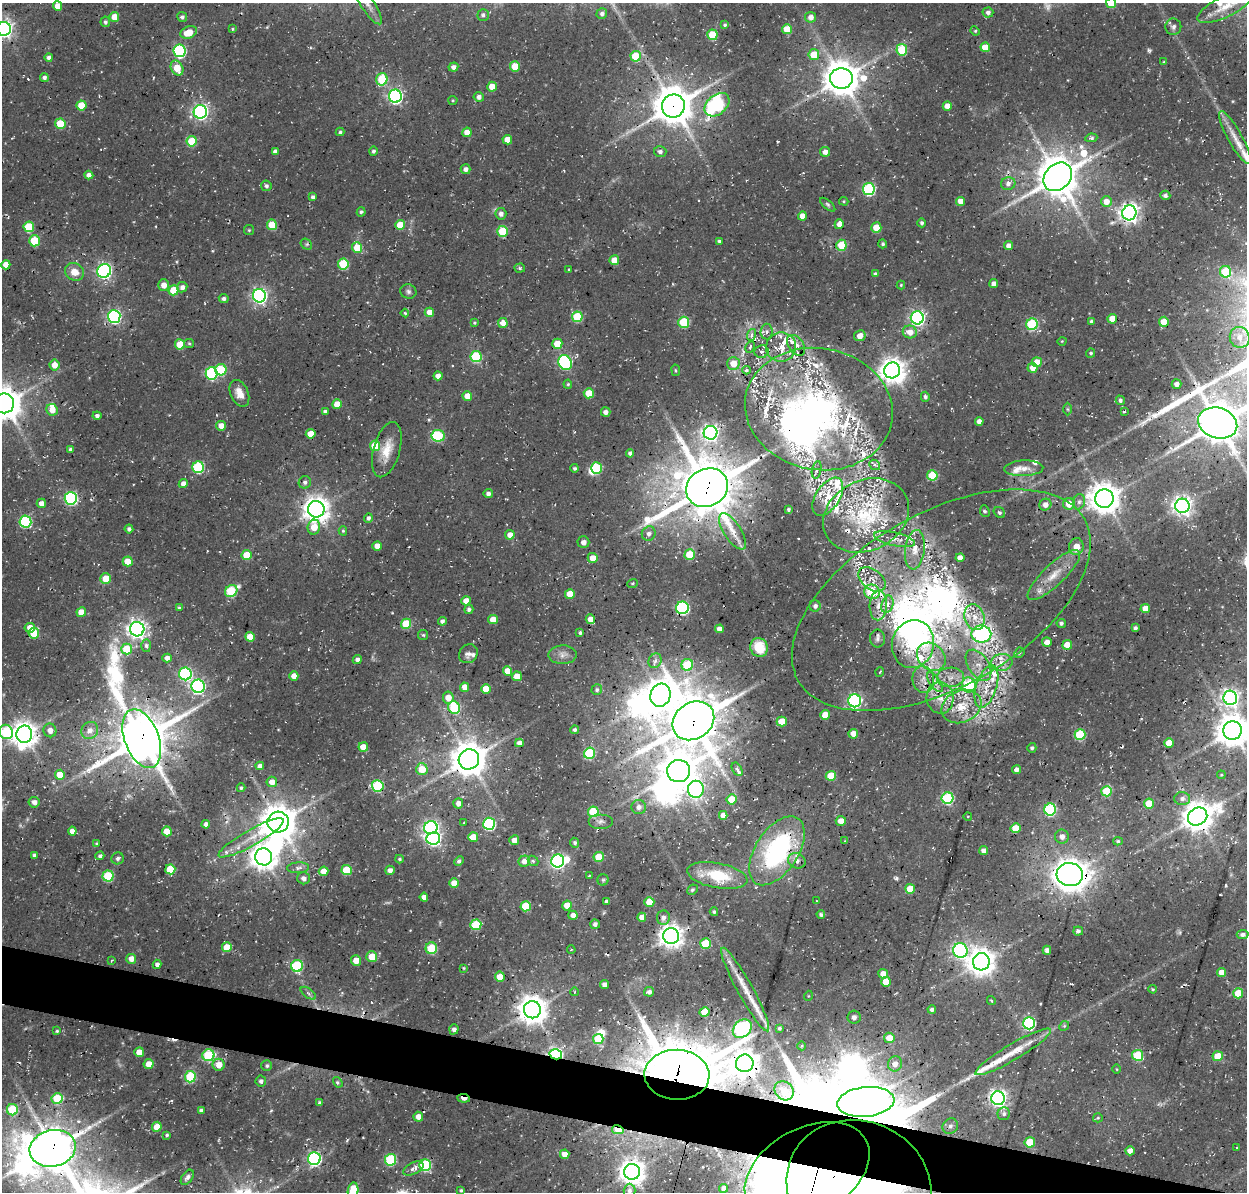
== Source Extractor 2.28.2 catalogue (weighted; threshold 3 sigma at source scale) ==
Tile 6 of 4 x 4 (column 2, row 2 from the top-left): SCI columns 1383-2627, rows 2702-3891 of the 5246 x 5340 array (HDU 1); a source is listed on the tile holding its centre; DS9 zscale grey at full resolution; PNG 1249 x 1194 px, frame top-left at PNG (2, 3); each listed source drawn as its Kron ellipse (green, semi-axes under 4 px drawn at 4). Shown black and unused: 4% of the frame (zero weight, under 3 of 4 exposures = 8% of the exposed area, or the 3 px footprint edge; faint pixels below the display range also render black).
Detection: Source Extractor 2.28.2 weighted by HDU 2 'WHT'; one run over the whole footprint, this tile lists its part. Background 0.0296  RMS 0.0039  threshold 0.0174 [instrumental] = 3 sigma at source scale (4.5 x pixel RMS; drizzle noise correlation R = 1.50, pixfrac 1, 0.0396/0.0396 arcsec/px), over >= 5 px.
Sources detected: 541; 7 too faint to see at this stretch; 14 inside a brighter object's white glare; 7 cosmic-ray / hot-pixel residue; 2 long thin detections or spike segments (spike, bleed or trail) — neither listed nor drawn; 42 inside a brighter listed object's ellipse — not listed separately; the other 469 listed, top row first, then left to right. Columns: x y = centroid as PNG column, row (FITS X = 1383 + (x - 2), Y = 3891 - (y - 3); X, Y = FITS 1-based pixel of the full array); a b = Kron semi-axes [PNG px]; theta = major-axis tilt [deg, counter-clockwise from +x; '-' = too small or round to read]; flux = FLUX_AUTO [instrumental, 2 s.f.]
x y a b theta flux
1111 3 5 5 - 14
367 4 24 7 -57 3.9
58 6 5 4 - 5.1
1225 7 30 10 26 9.9
988 12 5 5 - 1.5
602 13 5 5 - 1.3
483 15 6 5 - 0.96
114 17 5 4 - 5.1
182 17 5 5 - 1.1
811 17 5 5 - 2.5
105 22 5 4 - 1
725 25 4 4 - 0.65
1173 27 8 8 - 1.5
4 29 7 7 - 180
232 29 4 3 - 0.44
787 29 5 5 - 9
975 31 5 4 - 0.48
189 32 8 6 20 6.5
712 35 5 5 - 13
985 47 5 4 - 7
902 50 6 5 - 19
179 51 6 6 - 58
814 55 5 5 - 9.3
636 56 5 5 - 17
49 57 4 4 - 1.4
1164 62 3 3 - 0.44
515 66 5 5 - 8.6
453 67 5 4 - 1.9
177 68 8 6 -61 7.8
44 77 4 4 - 1.4
382 79 6 5 - 21
841 79 11 10 - 850
492 87 5 4 - 5.9
395 96 6 6 - 100
479 97 5 4 - 1.8
453 100 4 4 - 0.42
81 105 5 5 - 8.8
717 105 14 9 40 40
673 106 12 11 - 1100
947 106 5 4 - 4.1
200 112 7 6 - 120
60 124 5 5 - 13
340 132 4 4 - 0.72
467 132 5 4 - 4.5
1091 138 6 4 9 0.68
1235 138 30 7 -61 5.6
507 140 5 4 - 5.3
192 141 5 5 - 12
275 151 4 4 - 1.7
373 151 4 4 - 1
660 152 6 5 - 1.2
825 152 5 5 - 2.3
465 169 5 5 - 1.9
89 175 4 4 - 2.1
1058 177 16 12 46 1200
1008 184 7 6 - 2.1
266 186 5 5 - 1.2
869 189 6 6 - 46
1165 195 5 5 - 1.3
313 197 4 3 - 1.1
844 201 5 4 - 0.45
961 201 4 4 - 3.4
1106 202 5 5 - 3.9
828 205 9 4 -40 0.83
361 212 4 4 - 0.93
1129 213 7 7 - 210
501 214 6 5 - 1.9
802 216 4 4 - 3.9
922 223 4 4 - 0.94
839 224 5 4 - 2.8
272 225 5 5 - 11
400 225 5 5 - 8.7
29 227 5 5 - 18
876 228 5 5 - 8.5
249 230 5 5 - 0.52
502 231 5 5 - 18
34 241 5 5 - 14
719 241 4 3 - 0.85
306 244 6 5 - 0.7
883 244 4 4 - 0.82
841 245 5 5 - 11
1009 246 4 4 - 2.6
357 247 5 5 - 9.6
614 260 5 5 - 6
343 264 5 5 - 21
6 265 4 4 - 4.3
520 268 5 4 - 0.68
569 270 3 2 - 0.45
104 271 7 6 - 100
74 272 10 8 -28 4.7
1225 272 6 5 - 17
875 274 4 4 - 0.73
994 284 4 4 - 2.3
164 285 5 5 - 3.3
901 285 4 4 - 0.47
182 287 5 5 - 1.9
173 290 5 5 - 10
408 291 8 7 - 1.2
259 296 7 6 - 120
224 298 5 4 - 1.2
429 312 4 4 - 3.9
405 313 4 4 - 0.55
114 316 6 6 - 85
577 317 5 5 - 22
917 318 6 6 - 100
1112 319 5 4 - 5.7
1091 321 3 3 - 0.68
684 322 5 5 - 25
1164 322 5 5 - 7.4
474 323 3 3 - 0.51
503 323 5 5 - 3.6
1032 324 6 5 - 35
767 332 8 6 88 1.3
910 332 7 6 - 4.4
751 335 6 3 70 0.75
860 336 5 5 - 3.7
1240 337 10 9 - 4.1
1062 341 4 3 - 0.31
189 343 5 4 - 0.53
180 344 5 5 - 8.9
557 344 5 5 - 8.2
796 345 11 7 -55 2.9
750 347 6 4 63 0.94
781 347 15 14 - 6.5
762 352 7 6 - 1.2
1091 353 4 4 - 0.67
476 357 5 5 - 30
565 362 8 6 -62 59
1037 362 5 5 - 6.8
733 363 6 6 - 5.6
54 365 5 5 - 4
1033 368 5 5 - 3.8
221 370 5 5 - 20
676 370 6 3 -81 0.43
746 370 4 3 - 0.73
892 370 8 7 - 390
211 373 6 6 - 45
438 376 4 4 - 3
568 384 4 4 - 0.49
1177 384 5 4 - 2.1
239 393 14 9 -65 4.6
589 393 5 5 - 8.4
467 396 5 4 - 5.4
925 397 5 4 - 1
1120 400 5 4 - 0.82
4 403 10 10 - 810
337 404 5 5 - 6.4
819 409 74 61 -10 140
1067 409 6 4 -89 0.62
52 410 6 5 - 3.9
325 411 4 3 - 1.2
606 412 5 4 - 1.7
1124 412 3 3 - 0.53
97 416 4 4 - 1.2
979 421 4 4 - 2.3
1218 423 20 15 -18 1400
221 426 5 5 - 3.5
711 433 7 6 - 150
311 434 5 4 - 6.5
438 436 6 6 - 21
375 446 5 5 - 13
70 449 4 4 - 1.1
387 450 28 13 74 7.9
630 453 4 4 - 1.4
875 465 6 4 -41 0.9
198 467 6 6 - 36
575 468 4 4 - 0.74
597 468 5 5 - 23
1024 468 19 8 2 3.6
817 470 9 4 78 1.1
932 475 5 5 - 18
305 482 6 6 - 1.3
183 484 4 4 - 2.5
707 488 21 18 28 2100
488 494 4 4 - 1.4
828 497 21 12 57 7.3
71 498 6 6 - 63
1104 499 9 9 - 660
1079 502 8 6 74 1.1
41 503 5 4 - 2.5
1045 504 6 5 - 2.4
1069 504 6 6 - 5.5
1182 506 7 7 - 230
316 509 8 8 - 440
789 509 3 3 - 0.71
985 511 6 5 - 0.71
999 513 6 5 - 0.69
866 515 44 35 26 44
368 518 4 4 - 1.2
25 522 6 6 - 43
314 527 7 6 - 6.4
129 529 4 4 - 1.1
343 531 4 4 - 0.54
733 531 21 8 -57 5.9
649 534 7 6 - 1.7
510 535 5 4 - 3.5
895 539 21 6 -13 3.8
583 542 6 6 - 1.7
377 546 5 4 - 3.8
1076 547 8 7 - 4.4
915 550 20 9 82 6.2
246 555 5 5 - 8.5
690 555 5 5 - 12
593 558 5 5 - 4.3
960 558 4 4 - 3.2
128 561 5 5 - 8.1
1054 575 34 10 43 8.8
106 578 5 5 - 6.9
872 579 15 10 -38 4.6
632 583 5 3 - 0.42
231 591 7 5 40 25
872 592 8 7 - 13
570 594 5 5 - 6.8
941 600 164 87 30 260
466 601 4 4 - 4.3
887 604 9 6 74 2.3
878 605 15 8 87 5.2
815 606 5 5 - 1.4
179 608 4 4 - 0.62
682 608 6 6 - 58
1145 608 5 4 - 4.3
469 609 4 4 - 1.2
81 612 5 4 - 4.7
975 617 13 10 -71 5.8
590 619 5 4 - 4.1
493 620 5 4 - 5.7
442 621 4 4 - 1.3
1061 623 5 4 - 0.76
406 624 5 5 - 15
30 628 5 5 - 4.6
1135 628 4 3 - 0.99
137 629 7 7 - 210
720 629 4 4 - 3
34 633 5 5 - 15
580 633 4 3 - 0.84
981 634 10 8 1 82
423 635 5 5 - 0.58
250 637 5 5 - 6
877 639 9 7 -89 1.5
1047 642 5 4 - 3.3
913 644 24 21 76 35
1067 645 5 5 - 5.4
146 646 6 5 - 1.1
759 648 10 8 -69 11
127 649 5 5 - 13
1019 653 5 4 - 0.67
468 654 10 8 48 1.9
563 655 14 9 0 2.6
931 657 15 12 -43 7.4
167 658 4 4 - 2.2
357 659 5 4 - 1.5
655 661 7 6 - 1.6
1002 662 11 8 9 3.6
687 665 6 5 - 22
978 665 17 10 -57 5.6
507 671 5 4 - 4.9
880 672 5 3 - 0.41
185 674 6 6 - 59
294 676 4 4 - 3.9
517 676 5 4 - 4.7
950 677 13 10 1 4.1
923 679 13 10 -83 4.3
935 682 11 5 -57 1.9
969 685 7 7 - 25
198 686 7 6 - 92
986 686 22 10 72 8.1
464 687 4 4 - 4
486 689 5 5 - 6.8
597 690 5 5 - 0.99
660 695 11 10 - 700
448 698 6 5 - 4.8
940 698 16 13 -85 6.4
1230 698 7 7 - 150
855 701 6 6 - 69
961 707 20 16 24 11
454 708 6 6 - 26
825 715 5 5 - 6.2
693 721 22 18 35 1700
782 721 5 5 - 7.8
50 730 7 6 - 2.6
90 730 9 8 - 2.9
575 730 4 4 - 1.1
1232 730 9 9 - 740
6 732 7 6 - 33
24 734 8 8 - 420
853 734 5 5 - 3.3
1080 735 5 5 - 28
142 739 31 17 -69 1800
519 743 4 4 - 2.1
1169 743 5 4 - 6.3
363 747 5 4 - 5.7
1032 748 5 4 - 0.78
589 753 6 5 - 31
469 759 10 10 - 870
260 766 4 4 - 1.6
422 769 6 6 - 8
737 769 7 4 -58 1.1
1016 770 4 4 - 1.7
679 771 11 11 - 890
60 775 5 5 - 7.3
1221 775 4 3 - 0.37
831 776 5 5 - 10
272 782 5 5 - 4
378 786 6 5 - 37
241 788 4 4 - 0.71
696 789 8 8 - 110
1107 791 5 5 - 18
948 798 6 6 - 44
732 799 5 5 - 8.4
1182 799 8 6 -1 1.6
34 802 5 5 - 1.7
458 803 5 5 - 2.4
1149 803 5 5 - 9.7
639 807 7 7 - 1.9
1050 809 6 6 - 48
593 812 5 5 - 20
723 815 4 4 - 2.6
968 816 4 3 - 0.29
1198 817 10 8 29 670
600 821 12 7 0 1.9
841 821 5 5 - 3.3
278 822 11 10 - 880
464 823 4 3 - 0.34
206 824 4 4 - 1.5
489 824 6 6 - 54
431 828 7 6 - 98
1016 828 5 5 - 8.6
72 831 4 4 - 3.1
167 831 5 5 - 6.8
473 837 5 5 - 7.3
1062 837 7 7 - 2.2
251 838 37 8 29 8.4
433 838 7 6 - 100
514 840 5 5 - 2.5
845 841 4 3 - 0.35
1118 841 4 4 - 0.63
575 843 5 4 - 0.82
97 844 4 4 - 0.48
777 851 39 21 57 65
984 851 4 4 - 2.7
34 855 4 4 - 1
100 856 4 4 - 1.2
264 857 8 8 - 450
599 857 5 5 - 13
118 858 6 6 - 1.2
400 859 4 4 - 0.6
459 861 5 4 - 1.2
524 861 6 5 - 2.8
533 861 6 4 -41 0.72
558 861 6 6 - 94
797 861 9 7 -24 2.3
298 868 11 5 3 1.6
170 869 5 5 - 14
347 870 5 5 - 16
390 870 5 4 - 2.1
324 871 5 4 - 5.5
1070 874 13 11 -6 490
589 875 3 2 - 0.53
717 875 30 12 -11 18
108 876 5 5 - 26
304 878 6 6 - 1.9
603 880 5 5 - 0.68
454 883 5 4 - 4.6
910 889 5 5 - 10
692 890 5 5 - 0.79
424 897 4 4 - 1.9
606 901 3 3 - 1
817 901 3 2 - 0.24
649 902 5 5 - 7.5
567 905 5 5 - 6.2
526 906 5 5 - 14
714 912 4 3 - 0.68
573 915 4 4 - 2.4
821 915 4 4 - 1.1
642 917 4 4 - 2.8
663 917 7 6 - 1.9
595 924 5 4 - 1.2
476 925 5 5 - 19
1078 931 5 4 - 1.2
1243 934 6 4 4 1.2
671 936 8 7 - 360
705 944 5 5 - 19
227 947 5 5 - 10
431 948 6 5 - 20
571 950 4 2 - 0.27
1047 950 4 4 - 1.4
960 951 7 7 - 99
372 957 5 5 - 8.3
131 959 5 5 - 2.9
356 960 5 5 - 3.9
111 961 4 3 - 0.49
981 962 8 8 - 490
157 964 4 4 - 1.4
297 966 6 6 - 38
464 968 3 3 - 0.38
1222 972 4 4 - 3.7
883 974 5 5 - 3.7
500 977 5 5 - 7.4
886 982 5 5 - 8.2
605 984 4 4 - 2.3
1153 989 4 3 - 0.46
745 990 47 7 -61 8.7
575 992 4 3 - 0.32
649 992 5 4 - 1.5
308 993 9 4 -36 1
1238 993 5 5 - 10
808 996 5 3 - 0.35
991 1000 5 3 - 0.42
932 1009 4 4 - 0.88
532 1010 8 8 - 590
704 1012 5 5 - 7.6
854 1017 6 6 - 2.2
1029 1023 6 6 - 66
1064 1026 5 4 - 0.52
779 1028 3 3 - 0.69
454 1029 5 4 - 1.4
742 1029 10 8 42 87
57 1031 3 3 - 0.52
889 1038 5 5 - 5.1
598 1039 5 5 - 17
802 1046 4 4 - 0.52
139 1052 5 4 - 4.9
1013 1052 43 8 31 9.5
556 1054 6 5 - 78
208 1055 6 5 - 31
1138 1055 5 5 - 22
1218 1056 5 5 - 9.6
745 1063 9 8 - 530
149 1064 5 5 - 4.8
895 1064 8 7 - 2.9
219 1065 6 6 - 4.8
267 1066 5 5 - 0.78
1116 1069 4 3 - 0.33
677 1075 32 25 -2 2200
190 1077 5 5 - 25
261 1081 5 5 - 1.2
338 1082 6 4 -55 0.66
784 1091 10 8 -44 3.8
464 1098 6 3 -7 4.4
998 1098 7 6 - 140
57 1099 5 5 - 17
866 1102 29 15 6 900
320 1103 4 3 - 0.92
12 1110 5 5 - 23
201 1111 4 4 - 1.3
1004 1114 6 6 - 1
418 1117 5 5 - 3.5
1098 1118 5 4 - 0.49
950 1126 8 7 - 1.8
157 1127 5 5 - 6.2
618 1130 6 4 -9 10
167 1135 3 3 - 0.68
1030 1142 5 5 - 11
1237 1147 2 2 - 0.34
53 1148 23 18 13 1300
1130 1151 4 4 - 2.8
565 1154 4 4 - 2.9
314 1159 6 6 - 90
391 1160 6 5 - 35
425 1165 6 6 - 40
413 1168 11 6 28 2.1
632 1172 8 8 - 380
807 1172 67 43 28 1400
187 1177 8 5 53 1.3
859 1186 73 65 -23 750
724 1188 4 4 - 1.7
461 1190 3 3 - 0.56
629 1190 7 6 - 1.3
353 1191 8 5 82 13
Overlapping masked pixels (flux is a lower limit): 32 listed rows (the first 20) at x y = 841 79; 673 106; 1058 177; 114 316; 4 403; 819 409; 1218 423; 707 488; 866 515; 941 600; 981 634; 986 686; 660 695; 961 707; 693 721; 142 739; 469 759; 378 786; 1198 817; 777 851
Isophote crosses this tile's border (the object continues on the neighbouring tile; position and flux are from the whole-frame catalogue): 10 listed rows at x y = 1111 3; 367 4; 4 29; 4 403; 1218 423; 1232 730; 6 732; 807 1172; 859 1186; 353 1191